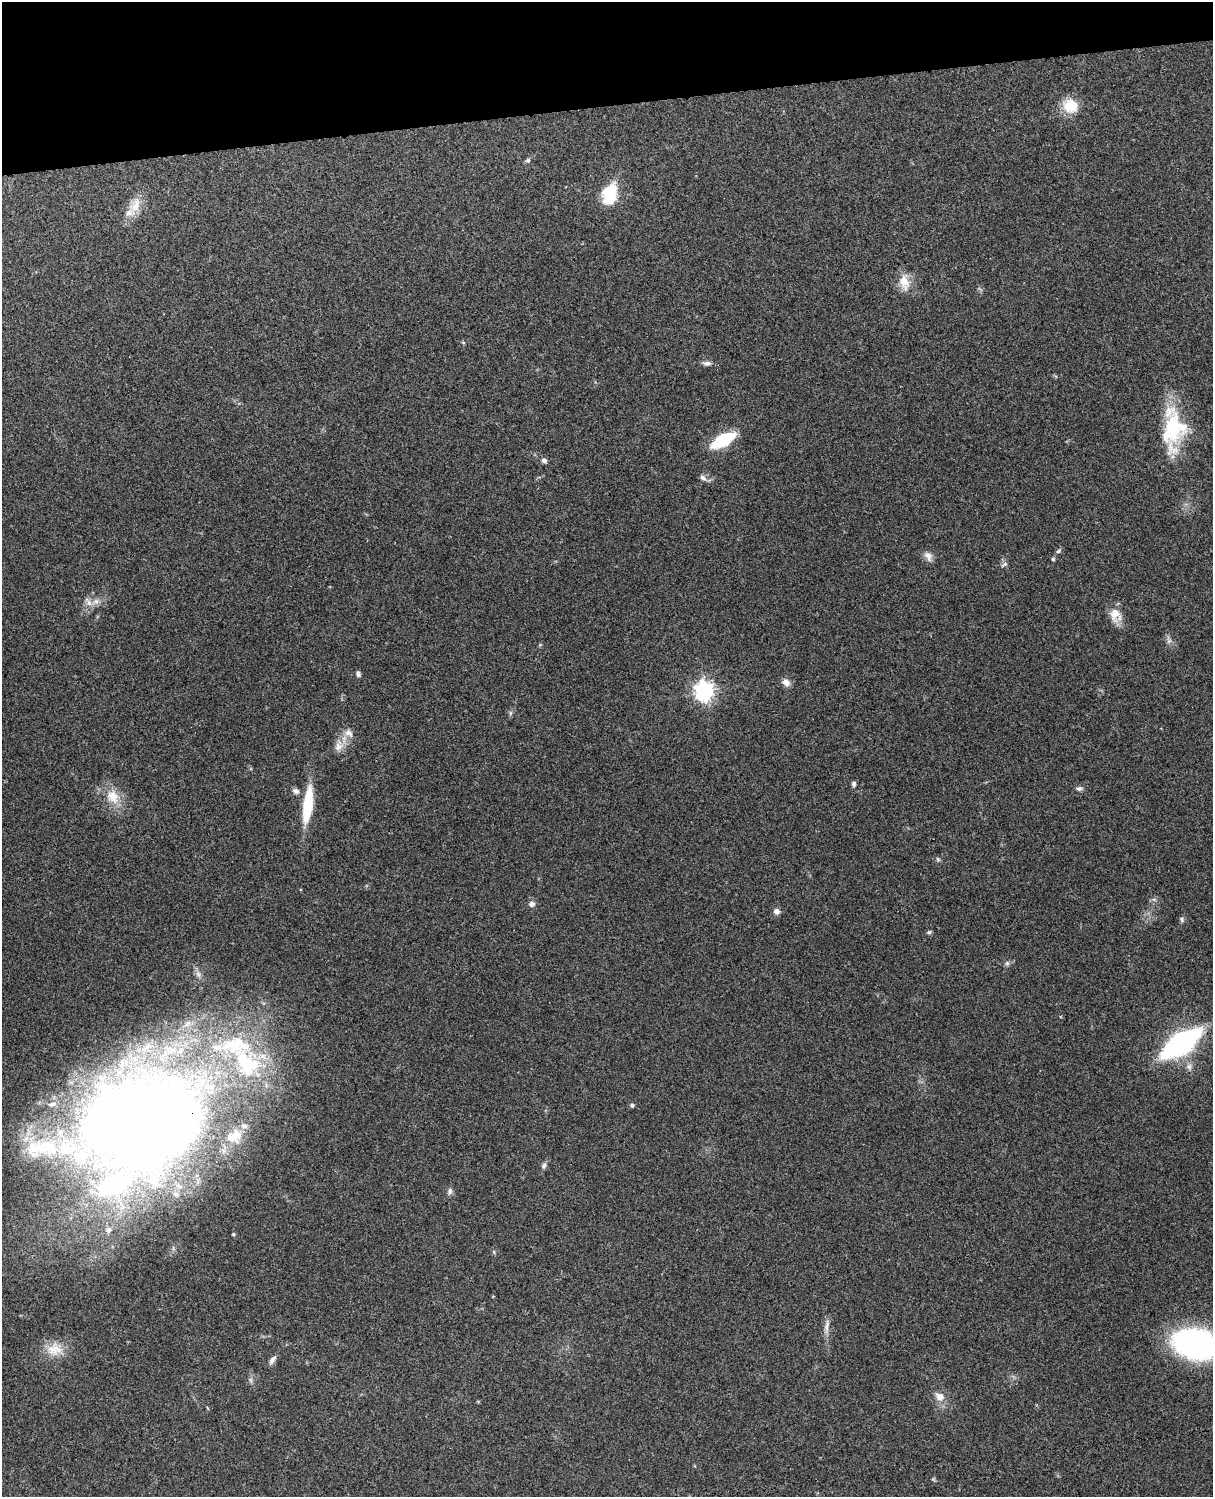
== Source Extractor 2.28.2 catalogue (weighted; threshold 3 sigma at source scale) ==
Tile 3 of 4 x 3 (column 3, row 1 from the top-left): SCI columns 2544-3754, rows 3156-4650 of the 5087 x 4928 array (HDU 1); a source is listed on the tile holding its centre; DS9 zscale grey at full resolution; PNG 1215 x 1499 px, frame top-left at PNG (2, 2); no overlay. Shown black and unused: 7% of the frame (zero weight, under 3 of 4 exposures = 6% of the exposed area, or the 3 px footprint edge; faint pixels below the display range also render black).
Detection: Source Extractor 2.28.2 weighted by HDU 2 'WHT'; one run over the whole footprint, this tile lists its part. Background 0.257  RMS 0.0089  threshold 0.0401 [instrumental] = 3 sigma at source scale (4.5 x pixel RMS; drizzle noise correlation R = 1.50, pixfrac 1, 0.05/0.05 arcsec/px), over >= 5 px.
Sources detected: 68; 1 inside a brighter object's white glare — not listed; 14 inside a brighter listed object's ellipse — not listed separately; the other 53 listed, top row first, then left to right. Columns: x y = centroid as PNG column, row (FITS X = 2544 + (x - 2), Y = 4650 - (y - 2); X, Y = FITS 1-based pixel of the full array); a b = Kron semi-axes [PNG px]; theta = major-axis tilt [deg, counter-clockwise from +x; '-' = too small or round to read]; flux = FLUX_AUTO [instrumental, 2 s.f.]
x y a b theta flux
1070 106 19 17 -21 21
528 160 6 6 - 1.8
610 194 24 15 76 35
135 205 26 14 65 16
904 282 23 13 -79 13
463 342 6 3 -19 0.97
707 363 11 6 -5 3.5
1173 427 53 23 -78 63
723 440 17 8 30 67
544 460 7 6 - 2.8
703 478 10 6 -38 3.4
1059 551 9 5 44 1.9
928 556 14 9 -62 5.4
1053 559 5 5 - 1.3
1004 564 10 5 29 2.3
96 601 12 7 22 5.5
1115 615 19 15 -70 12
1169 640 12 6 -79 3.5
540 645 5 3 - 0.84
358 674 8 5 -82 2
786 682 10 8 -36 5.8
704 691 7 7 - 450
510 713 7 4 89 1.6
349 733 14 10 -44 6.8
339 746 16 12 71 9.6
854 784 7 5 77 2.1
1079 788 9 6 12 2.4
296 791 9 7 -28 3.2
113 796 22 17 -51 19
308 805 42 10 83 39
938 859 6 5 - 1.5
532 904 9 8 - 3.3
777 911 7 7 - 4.1
1182 919 8 5 -62 1.9
929 932 7 5 15 1.5
1007 963 6 6 - 2.1
198 974 9 6 -59 3.4
1181 1043 32 14 34 200
236 1045 61 35 -16 130
1189 1067 10 8 -72 4.4
632 1105 5 5 - 2.1
144 1123 130 88 12 1300
544 1166 9 6 67 2.8
450 1191 10 6 74 2.8
108 1230 6 6 - 2.7
233 1234 4 4 - 1.4
494 1252 6 4 -72 1.1
493 1296 4 3 - 0.6
827 1327 23 6 85 5.9
1196 1344 29 19 -12 320
54 1349 23 18 10 18
272 1360 13 6 53 3.7
939 1396 14 10 -35 8.5
Overlapping masked pixels (flux is a lower limit): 1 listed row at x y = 144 1123
Isophote crosses this tile's border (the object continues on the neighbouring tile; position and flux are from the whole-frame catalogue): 1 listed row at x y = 1196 1344